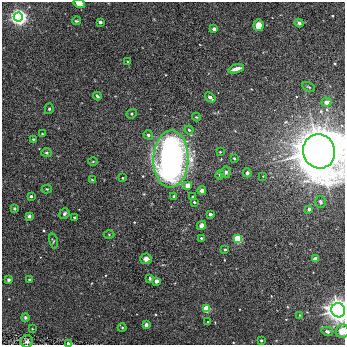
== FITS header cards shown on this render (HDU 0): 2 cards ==
NAXIS1  =                  343
NAXIS2  =                  343

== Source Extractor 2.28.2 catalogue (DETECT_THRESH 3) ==
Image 343 x 343 px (HDU 0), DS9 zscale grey, 1 PNG px = 1 image px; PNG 347 x 347 px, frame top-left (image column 1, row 343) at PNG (2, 2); each listed source drawn as its Kron ellipse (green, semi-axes under 4 px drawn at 4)
Background 0.00166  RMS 0.0038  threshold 0.0113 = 3 sigma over >= 5 px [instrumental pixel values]
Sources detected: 71; all 71 listed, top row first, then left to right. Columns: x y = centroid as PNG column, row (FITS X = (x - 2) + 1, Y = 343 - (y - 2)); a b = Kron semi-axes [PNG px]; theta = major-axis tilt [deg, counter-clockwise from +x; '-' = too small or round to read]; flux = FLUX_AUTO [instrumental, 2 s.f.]
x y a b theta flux
79 3 6 4 -16 1.5
18 17 4 4 - 260
76 21 4 3 - 0.33
100 22 3 3 - 0.9
299 23 4 4 - 0.7
259 25 6 5 - 3.2
214 29 3 3 - 1.1
127 61 3 2 - 0.2
236 69 8 4 16 1.8
309 87 7 3 -27 0.33
97 96 4 3 - 0.52
210 97 6 3 -39 1.4
326 102 5 4 - 1.3
49 109 5 4 - 0.4
132 114 5 4 - 0.36
196 117 4 4 - 0.25
189 130 4 3 - 0.31
42 134 3 3 - 0.24
148 135 5 4 - 0.78
33 139 3 3 - 0.26
319 151 17 16 - 980
220 152 3 3 - 0.25
46 153 5 4 - 0.41
234 158 3 3 - 0.41
171 159 28 17 88 120
93 162 5 3 - 0.24
226 172 6 5 - 0.66
247 173 4 4 - 0.81
220 175 5 4 - 0.49
263 176 4 4 - 0.19
122 178 3 2 - 0.24
92 180 4 3 - 0.23
187 186 4 4 - 3.3
47 189 5 4 - 0.28
202 191 4 4 - 0.9
31 196 3 3 - 0.64
174 197 3 3 - 0.74
193 197 4 3 - 0.34
194 202 4 3 - 0.39
320 202 6 5 - 0.69
14 208 3 3 - 0.58
309 209 3 3 - 1.1
64 214 5 4 - 0.64
210 214 3 3 - 0.94
29 216 4 3 - 0.46
74 217 3 3 - 0.36
201 226 5 4 - 0.9
109 235 5 3 - 0.22
201 238 3 3 - 0.38
238 239 4 4 - 29
53 241 7 4 -77 0.31
225 249 4 3 - 0.49
146 259 5 5 - 0.96
315 259 4 3 - 5.6
150 278 4 3 - 0.32
9 280 4 4 - 0.48
29 280 3 3 - 0.35
156 281 4 3 - 2
206 309 4 4 - 17
338 310 7 7 - 300
300 315 3 3 - 0.19
25 317 4 4 - 0.53
208 322 3 3 - 0.35
146 325 4 3 - 0.73
122 328 4 4 - 0.24
32 329 3 3 - 0.18
327 331 6 4 -15 0.55
342 331 7 6 - 2.3
261 340 3 3 - 0.47
27 341 6 6 - 0.7
68 343 3 2 - 1.4
At the frame edge (FLAGS 8, measured only in part): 5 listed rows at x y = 79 3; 319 151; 338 310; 342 331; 68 343